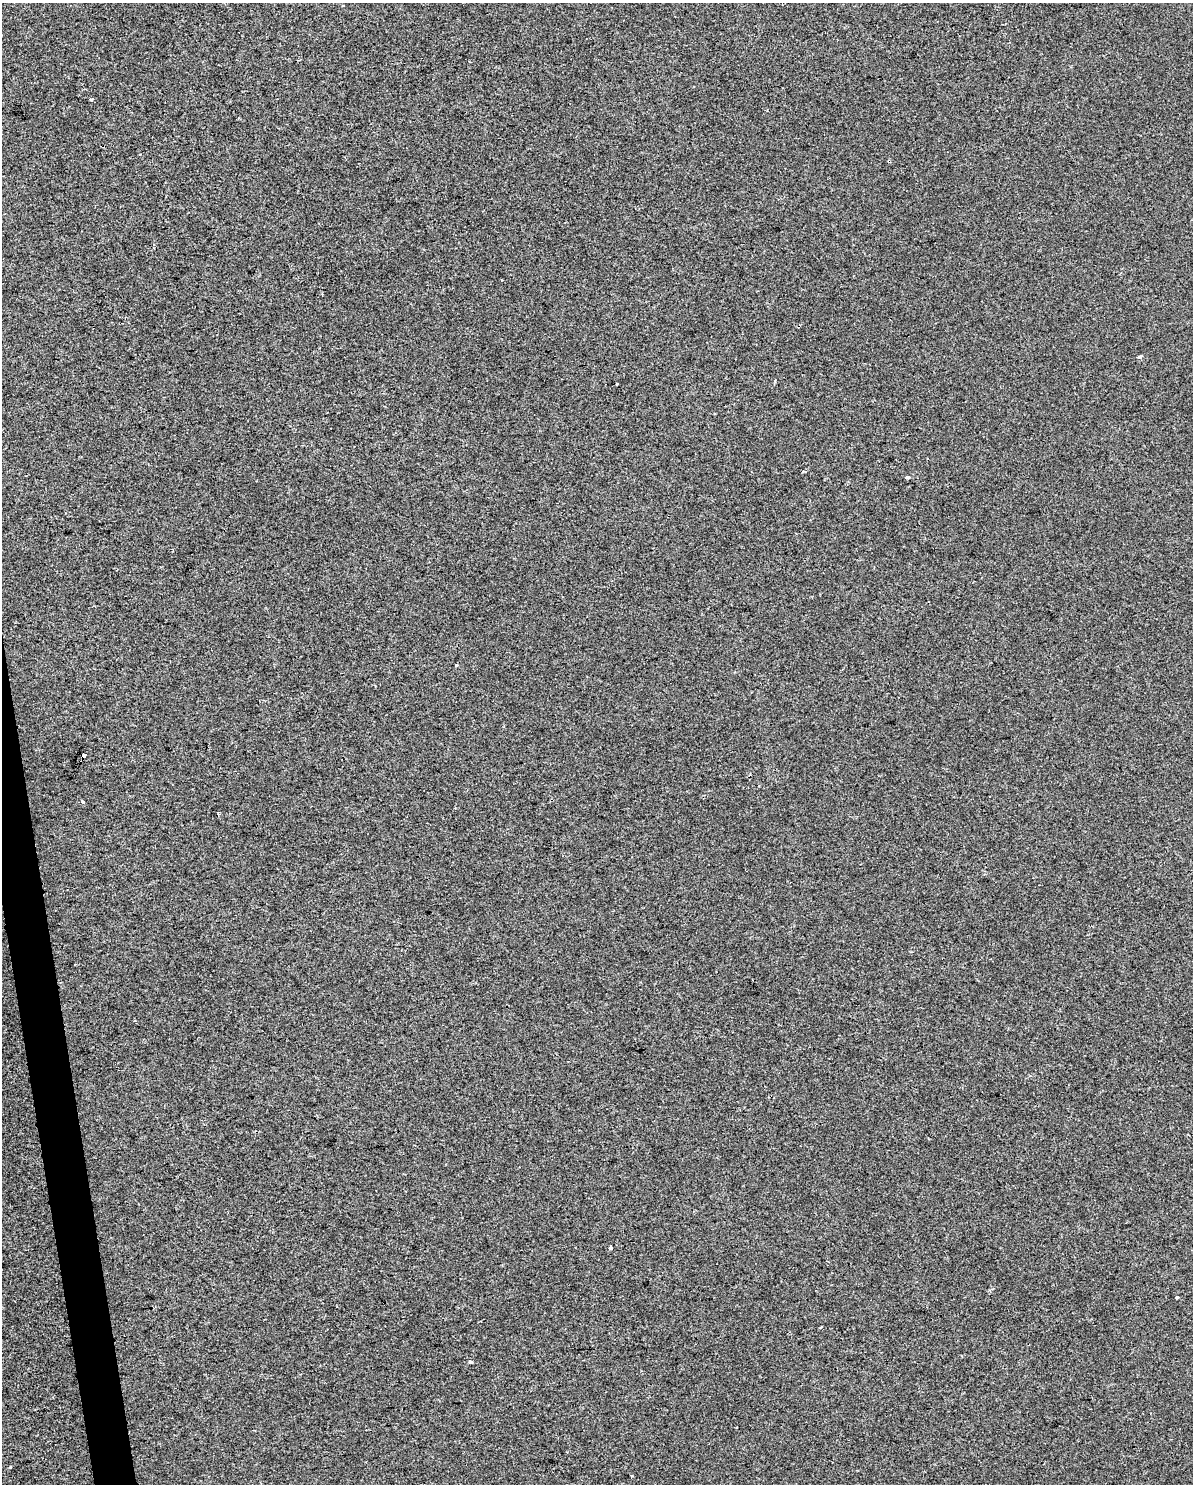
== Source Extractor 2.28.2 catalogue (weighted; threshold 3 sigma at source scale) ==
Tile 7 of 4 x 3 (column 3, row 2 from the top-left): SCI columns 2383-3573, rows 1546-3027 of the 4764 x 4529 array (HDU 1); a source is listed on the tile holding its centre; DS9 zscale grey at full resolution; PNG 1195 x 1486 px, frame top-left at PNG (2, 3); no overlay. Shown black and unused: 2% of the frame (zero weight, under 2 of 3 exposures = <1% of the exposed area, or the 3 px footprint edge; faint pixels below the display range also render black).
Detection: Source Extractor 2.28.2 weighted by HDU 2 'WHT'; one run over the whole footprint, this tile lists its part. Background -5.27e-04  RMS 0.0042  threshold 0.0187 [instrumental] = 3 sigma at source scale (4.5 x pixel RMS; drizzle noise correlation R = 1.50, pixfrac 1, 0.0396/0.0396 arcsec/px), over >= 5 px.
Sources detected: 12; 1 cosmic-ray / hot-pixel residue — not listed; the other 11 listed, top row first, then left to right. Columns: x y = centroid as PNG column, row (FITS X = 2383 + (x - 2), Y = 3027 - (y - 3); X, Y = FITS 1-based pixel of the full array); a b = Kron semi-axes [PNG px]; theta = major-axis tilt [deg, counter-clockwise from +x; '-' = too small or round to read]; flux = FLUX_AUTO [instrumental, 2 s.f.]
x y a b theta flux
91 99 4 3 - 1.7
1140 357 4 3 - 1.1
616 384 3 2 - 0.49
805 471 5 3 - 0.5
907 477 4 3 - 1.3
457 665 3 3 - 0.63
84 755 4 3 - 10
83 802 3 3 - 1.7
610 1248 4 3 - 3.2
1177 1297 3 3 - 0.84
470 1362 4 3 - 2.5
Overlapping masked pixels (flux is a lower limit): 1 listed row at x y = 84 755